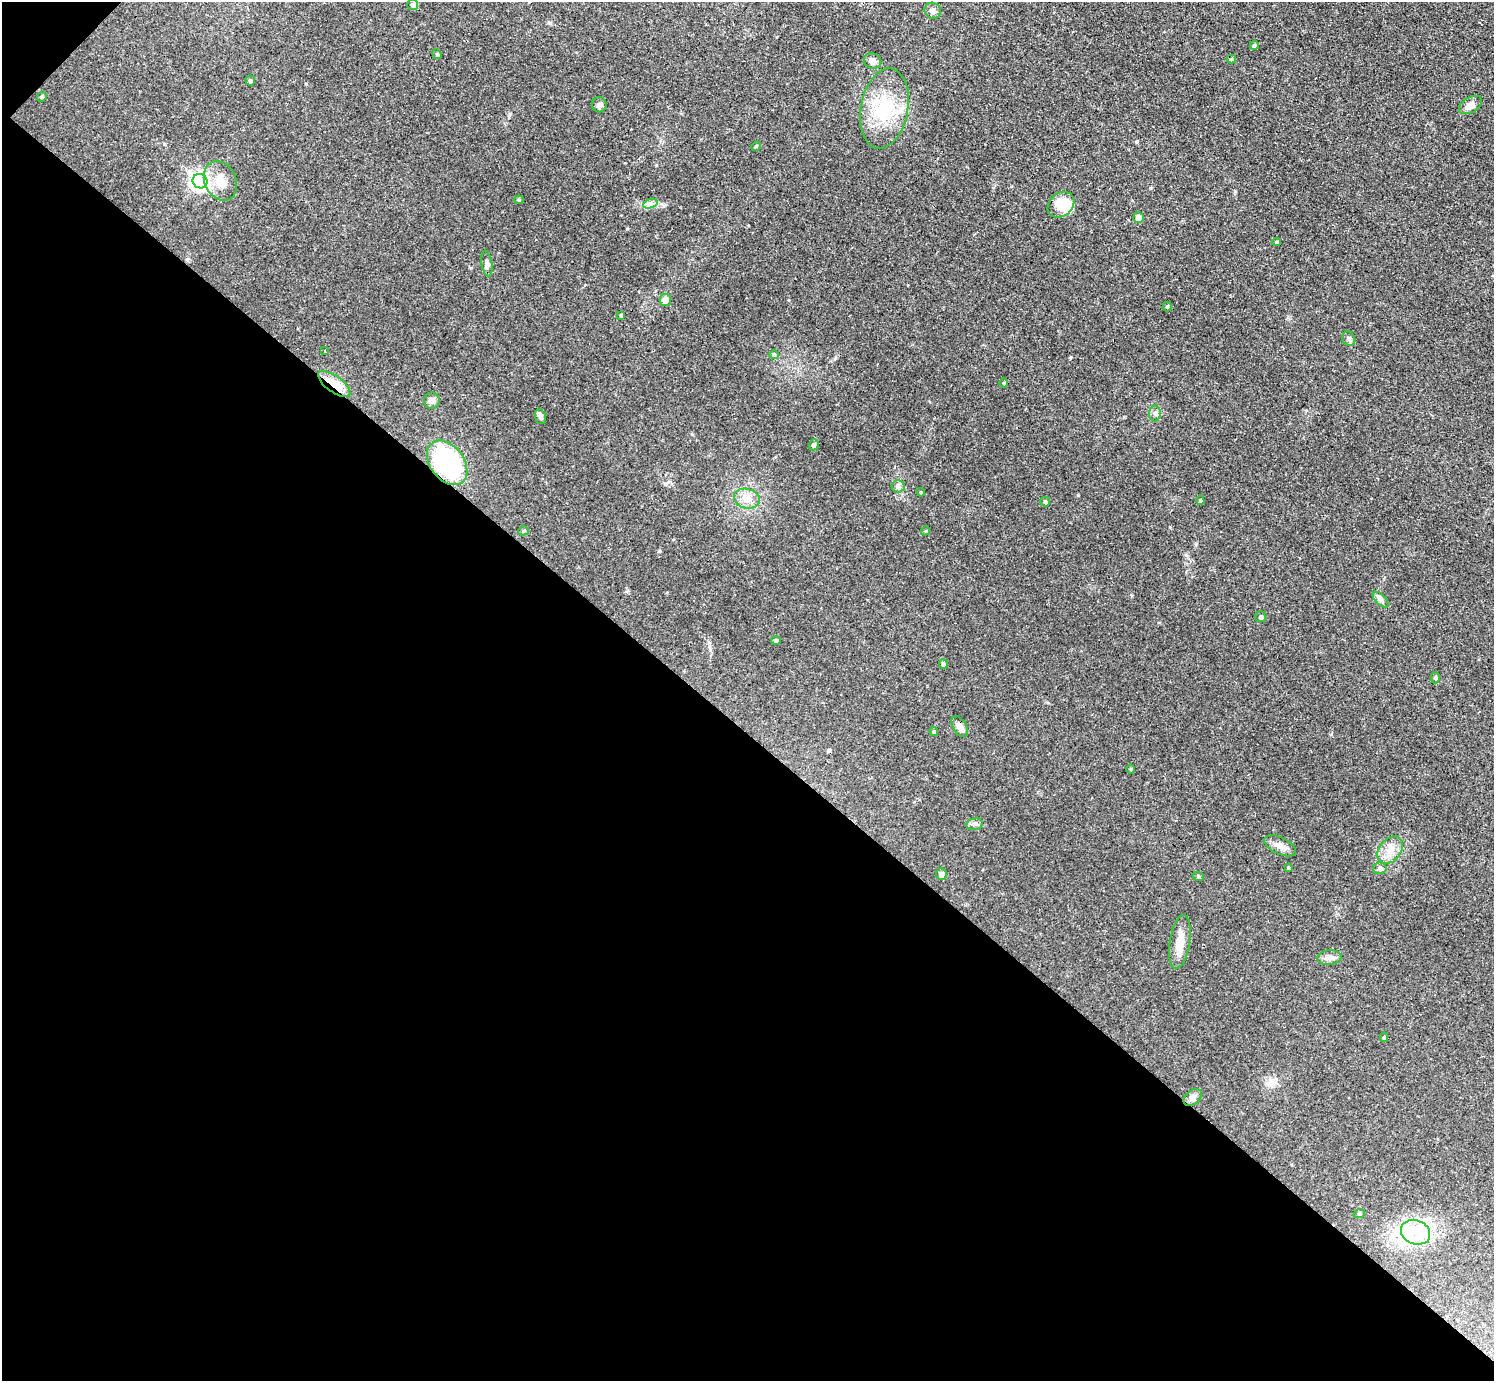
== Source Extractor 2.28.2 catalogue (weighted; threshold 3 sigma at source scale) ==
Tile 9 of 4 x 4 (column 1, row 3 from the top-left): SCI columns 55-1546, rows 1701-3079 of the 6141 x 6138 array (HDU 1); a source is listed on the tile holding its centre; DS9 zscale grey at full resolution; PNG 1496 x 1383 px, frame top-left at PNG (2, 2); each listed source drawn as its Kron ellipse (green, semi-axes under 4 px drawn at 4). Shown black and unused: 47% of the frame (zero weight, under 3 of 4 exposures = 1% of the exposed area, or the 3 px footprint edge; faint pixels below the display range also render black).
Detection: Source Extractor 2.28.2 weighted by HDU 2 'WHT'; one run over the whole footprint, this tile lists its part. Background 0.116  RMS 0.007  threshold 0.0315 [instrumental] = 3 sigma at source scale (4.5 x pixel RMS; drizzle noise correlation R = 1.50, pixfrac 1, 0.05/0.05 arcsec/px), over >= 5 px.
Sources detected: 66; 1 inside a brighter object's white glare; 2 cosmic-ray / hot-pixel residue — neither listed nor drawn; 2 inside a brighter listed object's ellipse — not listed separately; the other 61 listed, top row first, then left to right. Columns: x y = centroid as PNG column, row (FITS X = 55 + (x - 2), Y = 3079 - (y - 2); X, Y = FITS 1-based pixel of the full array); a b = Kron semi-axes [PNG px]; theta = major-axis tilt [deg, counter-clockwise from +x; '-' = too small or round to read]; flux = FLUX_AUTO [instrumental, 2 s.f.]
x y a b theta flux
413 5 5 5 - 2.4
933 11 8 7 - 3
1254 45 4 4 - 1.3
437 54 5 4 - 0.88
1231 59 4 4 - 0.85
873 61 9 7 -21 3.4
250 81 5 5 - 1.5
42 97 5 4 - 1
599 105 7 7 - 2.4
1470 105 12 7 32 4.7
884 109 40 23 79 39
756 146 5 4 - 0.74
200 181 7 7 - 300
220 181 20 15 -65 11
519 200 4 4 - 0.77
650 204 7 4 18 2
1061 205 14 11 41 14
1138 217 5 5 - 4.2
1277 242 4 3 - 0.87
487 264 13 5 -81 2.1
665 300 6 6 - 4.4
1167 306 5 4 - 0.85
621 315 4 3 - 0.74
1349 339 7 6 - 2
325 351 4 2 - 0.58
774 355 4 4 - 0.81
1004 383 4 4 - 0.78
334 384 19 8 -37 14
432 401 8 8 - 3.2
1155 413 8 6 -89 1.9
540 417 8 5 -72 1.8
814 445 5 5 - 1.6
447 463 25 17 -53 75
898 486 6 6 - 1.7
921 492 4 4 - 0.72
747 499 13 9 -15 6.8
1200 500 5 4 - 0.96
1045 502 5 5 - 1.4
523 531 5 4 - 1.2
925 531 4 3 - 0.54
1381 600 10 5 -44 2.1
1261 617 5 5 - 1.3
776 640 4 4 - 1.8
943 664 5 4 - 1.6
1435 678 6 4 -90 1.1
960 727 11 6 -57 4.4
934 731 5 4 - 0.94
1130 769 5 3 - 0.65
974 824 8 6 13 2
1280 846 17 8 -26 4.7
1390 850 15 10 51 7.6
1288 868 4 3 - 0.74
1380 868 7 5 9 1.6
941 874 6 5 - 3.6
1198 876 6 3 -19 0.82
1180 942 27 10 81 10
1329 957 12 7 6 3.3
1384 1037 4 4 - 0.87
1193 1097 10 7 39 2.7
1359 1214 6 3 18 0.77
1415 1232 15 12 -23 13
Overlapping masked pixels (flux is a lower limit): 2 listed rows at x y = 334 384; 447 463
Unlisted compact peaks at least as high as the median listed source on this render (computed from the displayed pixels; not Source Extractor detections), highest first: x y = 709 643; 1331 734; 656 165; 1137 141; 659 551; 627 229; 1070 357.